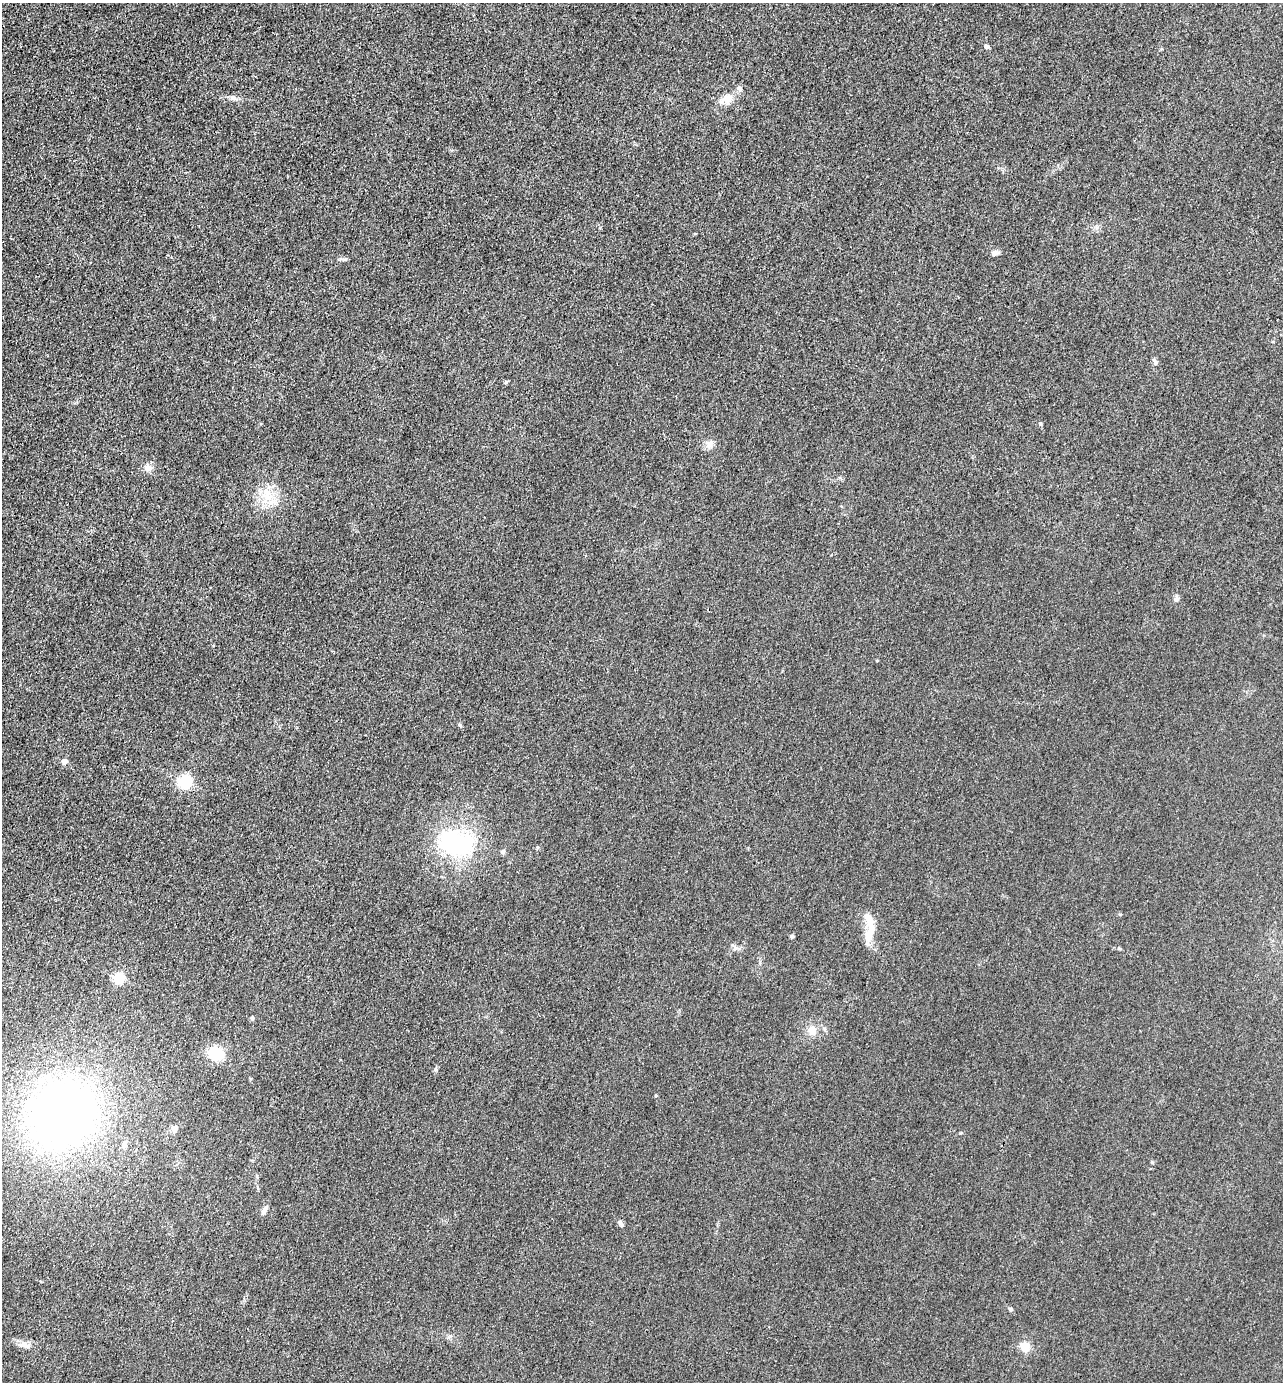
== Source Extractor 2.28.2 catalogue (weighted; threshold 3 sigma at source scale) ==
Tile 11 of 4 x 4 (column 3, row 3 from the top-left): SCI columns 2836-4116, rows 1382-2761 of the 5536 x 5523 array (HDU 1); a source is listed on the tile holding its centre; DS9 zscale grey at full resolution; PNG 1285 x 1384 px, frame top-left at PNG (2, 3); no overlay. Shown black and unused: <1% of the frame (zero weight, under 3 of 4 exposures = <1% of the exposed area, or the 3 px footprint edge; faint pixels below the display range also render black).
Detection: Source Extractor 2.28.2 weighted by HDU 2 'WHT'; one run over the whole footprint, this tile lists its part. Background 0.0282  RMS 0.0049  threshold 0.022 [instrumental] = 3 sigma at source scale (4.5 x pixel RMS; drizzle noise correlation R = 1.50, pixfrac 1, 0.05/0.05 arcsec/px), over >= 5 px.
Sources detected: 36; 2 inside a brighter listed object's ellipse — not listed separately; the other 34 listed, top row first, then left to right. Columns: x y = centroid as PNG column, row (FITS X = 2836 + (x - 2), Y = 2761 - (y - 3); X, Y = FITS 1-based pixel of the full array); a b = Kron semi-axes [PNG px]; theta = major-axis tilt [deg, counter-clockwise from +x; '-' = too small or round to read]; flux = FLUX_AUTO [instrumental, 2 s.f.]
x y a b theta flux
987 46 5 4 - 2
739 89 8 6 -57 1.5
233 98 8 7 - 1.6
728 99 9 7 22 8
995 253 9 7 18 1.9
345 259 7 5 6 1
1155 362 10 5 -74 1.4
506 382 6 4 48 0.67
1040 424 6 4 -67 0.72
710 444 14 10 78 3.1
148 468 10 9 - 2.6
268 497 10 7 27 4
1176 599 7 6 - 1.5
64 761 7 7 - 1.3
185 782 6 6 - 90
456 843 44 29 -9 53
503 852 6 5 - 1.2
1120 914 5 3 - 0.42
870 933 29 10 69 7.7
792 936 5 5 - 0.8
735 948 6 4 72 0.93
119 979 6 5 - 43
252 1018 6 5 - 0.69
812 1030 15 11 -87 4.5
216 1054 16 12 -8 15
436 1069 6 4 89 0.76
62 1114 67 60 33 330
175 1129 9 8 - 2.3
124 1145 13 6 73 2.4
263 1212 9 6 66 1.6
620 1223 10 4 -60 1.1
1011 1309 8 4 -89 0.71
25 1345 19 8 -11 3.5
1025 1347 11 10 - 6.4
Unlisted compact peaks at least as high as the median listed source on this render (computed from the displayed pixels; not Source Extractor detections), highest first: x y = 460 725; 1152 1162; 656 1095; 960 1133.